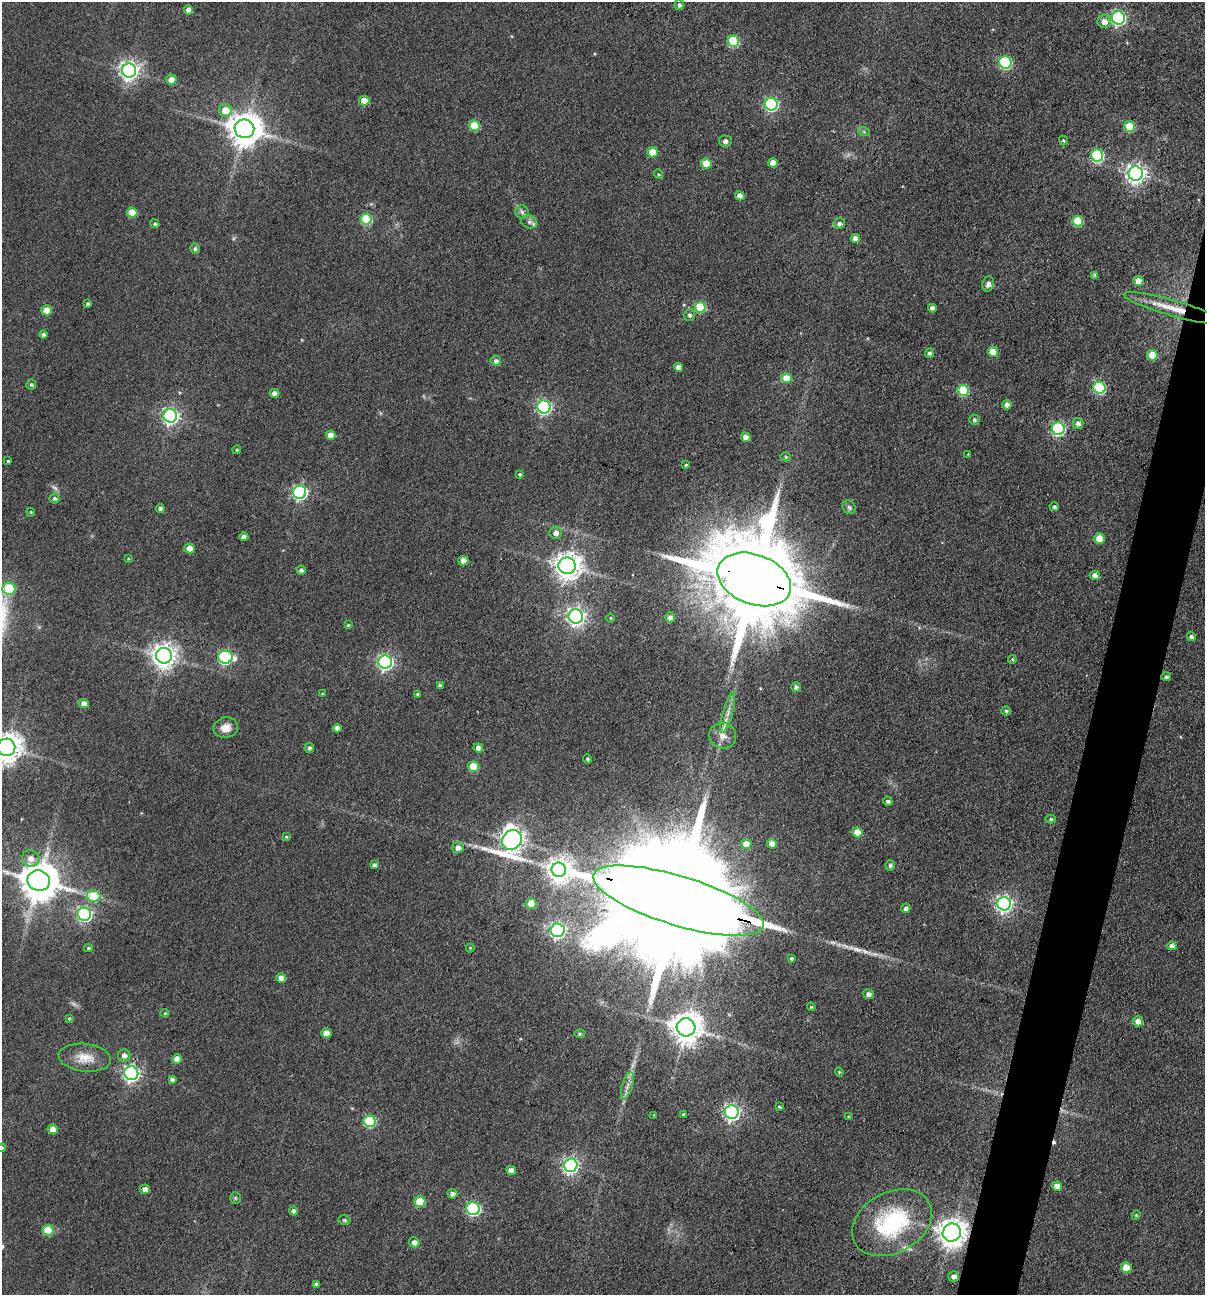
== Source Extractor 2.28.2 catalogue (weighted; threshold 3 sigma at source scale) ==
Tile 10 of 4 x 4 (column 2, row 3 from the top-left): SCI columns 1332-2534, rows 1294-2586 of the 5193 x 5174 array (HDU 1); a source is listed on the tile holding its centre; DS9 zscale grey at full resolution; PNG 1207 x 1297 px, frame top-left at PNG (2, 2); each listed source drawn as its Kron ellipse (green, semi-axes under 4 px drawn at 4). Shown black and unused: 4% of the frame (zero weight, under 3 of 4 exposures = <1% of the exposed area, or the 3 px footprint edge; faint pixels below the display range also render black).
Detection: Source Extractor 2.28.2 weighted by HDU 2 'WHT'; one run over the whole footprint, this tile lists its part. Background 0.174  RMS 0.0098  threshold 0.0439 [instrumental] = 3 sigma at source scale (4.5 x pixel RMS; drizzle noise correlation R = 1.50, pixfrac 1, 0.05/0.05 arcsec/px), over >= 5 px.
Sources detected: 181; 2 too faint to see at this stretch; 1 inside a brighter object's white glare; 1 cosmic-ray / hot-pixel residue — neither listed nor drawn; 2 inside a brighter listed object's ellipse — not listed separately; the other 175 listed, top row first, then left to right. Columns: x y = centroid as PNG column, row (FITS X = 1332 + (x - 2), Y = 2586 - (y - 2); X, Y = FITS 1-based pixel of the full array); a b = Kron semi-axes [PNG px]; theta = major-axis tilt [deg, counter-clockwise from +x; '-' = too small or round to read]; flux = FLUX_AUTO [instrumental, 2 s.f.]
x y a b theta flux
679 5 5 4 - 2.9
189 10 4 4 - 6.7
1118 18 6 6 - 220
1104 22 7 6 - 8.4
733 41 6 5 - 70
1005 63 6 6 - 120
129 71 7 7 - 540
171 80 5 5 - 9.2
364 101 5 5 - 16
771 104 6 6 - 190
225 110 6 6 - 15
474 126 5 5 - 37
1129 126 5 5 - 40
244 129 10 9 - 2000
864 132 6 4 -19 1.6
1063 140 5 4 - 1.6
725 141 6 5 - 3.6
652 152 5 5 - 20
1097 155 6 6 - 100
706 163 5 5 - 19
773 163 5 4 - 9.7
658 174 5 3 - 1
1136 174 7 7 - 510
740 196 5 4 - 7.2
132 212 5 5 - 21
522 212 7 6 - 2.9
366 219 5 5 - 61
1078 221 5 5 - 40
529 222 8 6 -19 3
839 223 6 5 - 3.1
155 224 4 4 - 2.1
855 239 4 4 - 7.1
195 249 5 5 - 2.3
1095 275 4 4 - 3
1138 281 5 5 - 12
988 284 8 6 73 3.3
88 304 4 4 - 3.2
700 307 5 5 - 54
932 308 4 4 - 4.7
1173 308 51 8 -16 26
47 310 5 5 - 17
690 315 6 5 - 2.4
43 334 4 4 - 2.8
993 352 5 5 - 24
929 353 5 4 - 2.1
1152 355 5 5 - 23
496 361 5 5 - 3.5
678 367 4 4 - 6.7
787 378 5 5 - 20
31 384 5 5 - 2
1099 388 6 6 - 100
963 390 5 5 - 54
275 393 5 4 - 7
1007 405 4 4 - 6.3
544 407 7 6 - 220
170 416 7 6 - 320
974 420 5 5 - 2.7
1078 423 5 5 - 4.7
1058 429 6 6 - 170
331 435 5 4 - 10
746 437 5 4 - 8.8
237 450 4 4 - 1.4
968 454 3 2 - 0.65
786 457 5 4 - 1.6
8 461 4 4 - 1.5
686 465 4 3 - 1.3
520 474 3 3 - 1.7
300 492 6 6 - 230
54 498 5 4 - 2.2
849 507 7 6 - 2.7
1054 507 5 4 - 2.6
160 508 4 4 - 3.5
31 512 4 3 - 1.1
556 533 6 6 - 6.1
244 537 4 4 - 5.2
1099 539 5 5 - 24
189 549 5 5 - 13
128 559 4 4 - 1.1
463 561 5 4 - 12
567 566 8 8 - 1200
301 570 4 4 - 3
1095 575 5 4 - 7.6
754 579 38 25 -21 27000
9 588 6 6 - 41
576 616 7 7 - 440
670 617 5 5 - 5.5
610 618 5 3 - 1
348 625 3 3 - 1.1
1191 637 4 4 - 2.9
164 656 8 8 - 900
225 657 7 6 - 190
1012 659 4 4 - 1.4
385 662 7 6 - 280
1166 677 5 4 - 2.4
440 686 4 3 - 2.9
796 687 5 5 - 3
322 694 4 3 - 0.92
417 694 4 3 - 1.5
84 703 5 4 - 6.5
1006 711 5 4 - 2
728 713 21 5 74 8.3
226 728 12 10 11 9.9
337 728 4 4 - 5.5
723 736 14 12 -20 10
6 747 9 8 - 1500
309 748 5 5 - 2.7
478 748 5 4 - 7.3
588 759 4 4 - 1.9
473 767 5 5 - 32
888 801 5 4 - 3
1051 819 5 4 - 1.9
857 832 5 5 - 20
286 837 4 4 - 1.5
512 840 10 9 - 830
746 844 5 5 - 14
772 844 5 4 - 9.3
458 848 6 5 - 6
31 858 9 8 - 7.8
374 865 4 4 - 3.3
890 865 5 5 - 1.8
559 870 7 7 - 900
39 881 11 10 - 3000
94 896 7 6 - 34
678 901 89 25 -17 77000
531 904 5 5 - 22
1004 904 7 6 - 380
906 908 4 4 - 3.2
84 914 7 6 - 220
558 930 7 7 - 290
1172 946 4 4 - 4.6
88 948 4 3 - 1.5
470 948 4 4 - 0.93
791 958 3 3 - 1.5
281 978 5 5 - 7.9
868 994 5 4 - 3.5
811 1007 4 3 - 1.1
165 1013 4 4 - 1.3
69 1018 4 3 - 0.96
1138 1021 5 5 - 8.5
686 1027 9 9 - 1700
326 1033 5 4 - 11
580 1034 5 4 - 1.6
124 1055 6 6 - 4.9
85 1058 26 14 -7 17
177 1059 5 4 - 10
839 1072 4 4 - 0.97
131 1073 7 7 - 350
172 1079 4 4 - 2.8
627 1086 14 5 74 5.5
779 1107 4 3 - 1.2
732 1112 7 6 - 350
683 1114 3 3 - 1.6
654 1115 3 3 - 0.66
849 1117 4 4 - 1.3
369 1121 6 5 - 76
53 1129 5 4 - 8.7
2 1148 4 4 - 1.1
570 1165 7 6 - 330
511 1170 5 4 - 8.4
1057 1186 5 4 - 7.6
145 1189 5 5 - 6
452 1194 5 4 - 4.4
235 1198 6 5 - 1.5
420 1201 5 5 - 37
473 1209 7 6 - 150
293 1211 5 4 - 3.6
1136 1215 4 4 - 1.2
344 1220 6 4 -14 1.4
892 1223 42 30 29 110
48 1230 5 5 - 36
952 1233 9 8 - 1400
414 1242 5 5 - 5.6
1126 1267 5 5 - 18
954 1276 5 5 - 4.3
316 1284 4 4 - 2.9
Overlapping masked pixels (flux is a lower limit): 5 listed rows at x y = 1097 155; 1173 308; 754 579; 678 901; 952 1233
Isophote crosses this tile's border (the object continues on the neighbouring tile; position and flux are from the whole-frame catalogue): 3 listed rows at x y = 6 747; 39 881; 2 1148